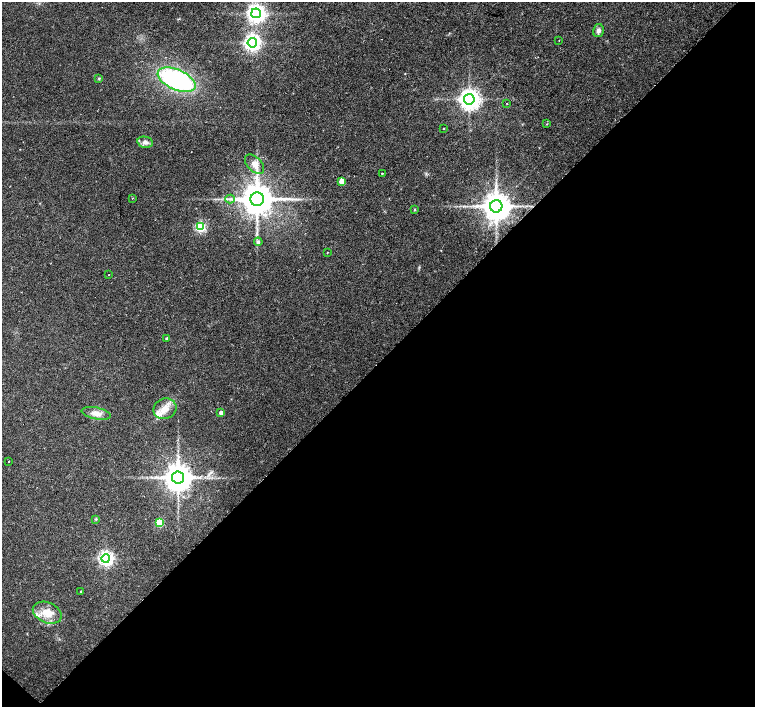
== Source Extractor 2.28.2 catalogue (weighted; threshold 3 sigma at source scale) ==
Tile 15 of 4 x 4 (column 3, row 4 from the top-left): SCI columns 3011-4515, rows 160-1568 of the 6026 x 6026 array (HDU 1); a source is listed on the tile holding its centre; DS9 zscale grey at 2 x 2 block average (1 PNG px = mean of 2 x 2 image px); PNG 757 x 709 px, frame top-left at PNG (2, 2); each listed source drawn as its Kron ellipse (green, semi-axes under 4 px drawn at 4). Shown black and unused: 49% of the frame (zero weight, under 2 of 3 exposures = <1% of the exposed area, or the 3 px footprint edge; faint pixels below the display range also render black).
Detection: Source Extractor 2.28.2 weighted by HDU 2 'WHT'; one run over the whole footprint, this tile lists its part. Background 0.0233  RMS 0.003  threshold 0.0134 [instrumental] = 3 sigma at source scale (4.5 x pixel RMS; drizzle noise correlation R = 1.50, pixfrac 1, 0.0396/0.0396 arcsec/px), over >= 5 px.
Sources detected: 36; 2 inside a brighter listed object's ellipse — not listed separately; the other 34 listed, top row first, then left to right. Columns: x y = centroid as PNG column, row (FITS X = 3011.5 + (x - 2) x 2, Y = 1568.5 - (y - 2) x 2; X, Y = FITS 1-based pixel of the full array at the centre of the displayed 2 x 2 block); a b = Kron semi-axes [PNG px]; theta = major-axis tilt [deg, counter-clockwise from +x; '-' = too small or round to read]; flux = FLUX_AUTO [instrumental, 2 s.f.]
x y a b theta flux
256 13 5 5 - 390
598 30 6 5 - 2.1
559 40 2 2 - 0.49
252 43 4 4 - 300
99 78 3 3 - 0.65
177 80 20 10 -24 120
469 99 5 5 - 570
507 104 2 2 - 0.41
547 124 2 2 - 0.41
444 128 2 2 - 0.32
145 142 8 5 -12 3
255 164 11 7 -46 4.9
382 173 2 2 - 1.1
342 181 3 3 - 9.9
133 198 2 2 - 0.56
230 199 5 2 - 1
257 199 7 6 - 1900
496 206 6 6 - 1300
415 210 3 2 - 0.68
200 227 4 3 - 82
258 242 4 4 - 1.5
328 252 2 2 - 0.37
108 275 2 2 - 0.29
167 339 3 3 - 1.3
165 409 12 10 20 7.9
96 413 14 6 -11 5.1
221 413 3 2 - 3
8 462 2 2 - 0.59
178 477 6 6 - 1300
96 519 3 2 - 0.53
160 522 3 3 - 33
106 558 4 4 - 220
81 591 2 2 - 0.35
47 613 15 10 -24 11
Diffuse or blended objects may show on this block-average render without a row.